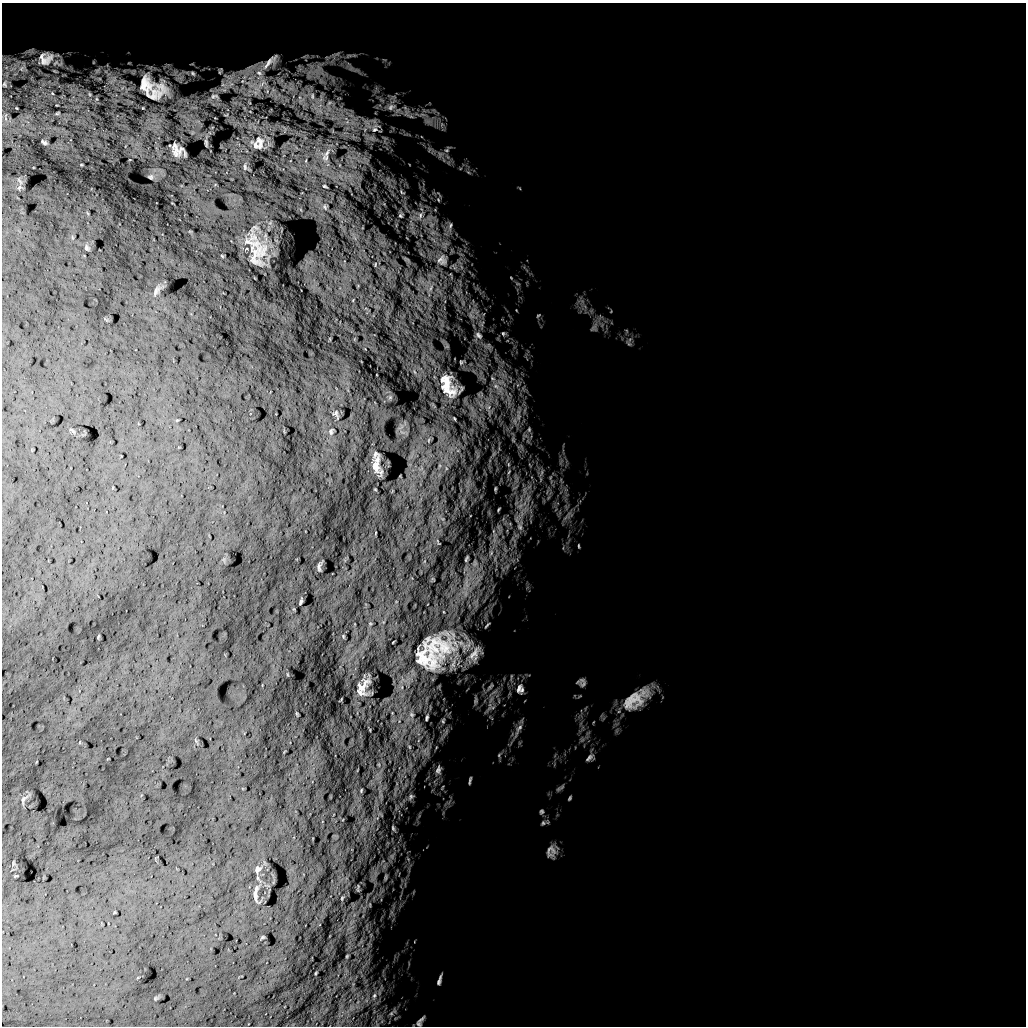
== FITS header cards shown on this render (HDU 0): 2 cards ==
NAXIS1  =                 1024 /
NAXIS2  =                 1024 /

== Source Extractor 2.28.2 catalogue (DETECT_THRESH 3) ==
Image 1024 x 1024 px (HDU 0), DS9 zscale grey, 1 PNG px = 1 image px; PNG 1028 x 1028 px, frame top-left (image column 1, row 1024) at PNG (2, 3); no overlay
Background 5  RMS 740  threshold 2220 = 3 sigma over >= 5 px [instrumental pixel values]
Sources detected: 130; all 130 listed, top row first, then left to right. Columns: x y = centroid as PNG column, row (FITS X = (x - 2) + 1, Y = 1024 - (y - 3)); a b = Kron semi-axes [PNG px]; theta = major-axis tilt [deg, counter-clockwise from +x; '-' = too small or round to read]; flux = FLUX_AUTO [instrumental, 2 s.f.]
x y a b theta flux
336 55 18 7 34 3.5e+05
349 56 13 5 12 2.4e+05
46 58 12 10 22 5.7e+05
270 61 24 6 45 3.4e+05
351 68 17 9 -29 4.3e+05
193 73 3 2 - 5.0e+04
4 84 5 4 - 5.8e+04
145 85 17 11 -75 5.0e+05
161 87 13 9 -67 4.3e+05
153 95 10 9 - 2.4e+05
214 96 7 4 15 6.9e+04
312 96 10 6 -90 2.0e+05
329 103 9 7 42 2.4e+05
391 107 22 14 3 1.0e+06
57 113 5 3 - 3.8e+04
408 114 25 11 -43 8.3e+05
428 121 17 8 -21 5.8e+05
347 122 11 6 72 3.4e+05
375 128 21 15 58 8.3e+05
44 142 5 3 - 9.0e+04
206 143 10 3 -81 5.3e+04
258 143 13 10 60 3.7e+05
447 149 14 8 50 3.2e+05
177 150 11 9 -70 4.3e+05
327 153 16 6 57 2.6e+05
440 154 15 12 -66 5.1e+05
245 167 10 5 -83 1.2e+05
468 172 7 4 -44 9.9e+04
151 177 4 3 - 7.4e+04
325 186 3 2 - 5.2e+04
19 188 6 4 45 9.4e+04
402 192 9 4 -41 8.6e+04
438 200 7 5 -69 9.7e+04
325 207 6 3 -70 6.4e+04
401 215 4 3 - 6.5e+04
420 215 12 7 70 2.9e+05
450 226 12 6 76 2.1e+05
87 247 7 6 - 9.6e+04
257 254 28 15 86 1.4e+06
442 260 17 15 -75 6.4e+05
511 278 6 4 -46 7.0e+04
431 288 9 4 76 1.3e+05
156 290 18 7 63 2.7e+05
516 310 4 3 - 4.0e+04
472 313 23 14 79 8.7e+05
484 314 6 4 69 9.1e+04
538 315 7 5 47 8.4e+04
481 324 13 8 71 3.4e+05
594 328 13 10 40 2.8e+05
503 333 9 6 -6 1.7e+05
478 335 14 10 -41 4.1e+05
629 344 10 5 -46 1.5e+05
488 346 15 10 -16 4.4e+05
461 362 6 4 35 8.3e+04
518 385 7 5 89 1.3e+05
448 386 29 16 -66 1.4e+06
498 388 29 13 -51 1.5e+06
488 407 13 11 -63 6.1e+05
336 414 12 6 -60 1.5e+05
519 416 14 8 88 5.3e+05
454 418 3 2 - 4.8e+04
529 429 9 6 89 1.7e+05
331 431 9 6 72 1.3e+05
513 440 8 5 -66 1.1e+05
508 464 6 4 90 8.5e+04
376 465 17 8 -83 5.4e+05
509 472 7 4 66 7.8e+04
541 473 15 4 74 2.1e+05
550 478 8 4 71 9.6e+04
495 489 4 2 - 5.5e+04
528 498 12 6 65 3.7e+05
520 506 12 9 50 5.1e+05
498 509 4 2 - 5.1e+04
566 517 16 6 40 2.8e+05
520 526 20 11 84 7.7e+05
495 535 9 7 -59 2.8e+05
579 546 7 3 -85 6.4e+04
491 553 10 7 79 2.8e+05
466 559 6 3 66 9.9e+04
475 563 12 7 90 3.0e+05
319 567 9 4 -89 1.1e+05
466 583 19 7 -87 5.6e+05
301 602 6 3 71 8.3e+04
487 625 6 2 48 7.1e+04
343 636 5 4 - 5.1e+04
439 646 45 31 5 3.8e+06
475 654 29 16 60 1.1e+06
426 659 34 21 -23 1.7e+06
453 664 22 6 69 3.6e+05
511 677 14 4 79 1.7e+05
581 682 8 7 - 2.3e+05
362 686 15 10 61 6.0e+05
490 687 17 7 50 3.8e+05
519 688 20 10 80 6.1e+05
522 690 10 5 86 2.0e+05
494 692 22 6 37 5.3e+05
636 699 44 20 37 2.2e+06
476 700 13 5 84 1.6e+05
490 707 22 14 39 8.7e+05
297 714 5 3 - 4.4e+04
427 718 5 2 - 6.9e+04
443 721 6 4 74 5.2e+04
518 730 28 7 63 5.2e+05
499 755 7 5 76 1.0e+05
589 757 13 6 39 2.2e+05
438 770 11 7 81 2.0e+05
470 780 9 3 79 1.0e+05
442 787 7 3 67 6.5e+04
559 789 10 4 39 1.2e+05
361 790 5 3 - 5.6e+04
411 797 11 8 58 2.5e+05
570 798 6 3 55 7.3e+04
23 799 9 5 50 1.1e+05
541 812 7 6 - 1.1e+05
543 823 8 6 26 1.3e+05
393 828 10 5 -63 1.2e+05
551 852 16 12 -89 4.9e+05
408 859 5 5 - 8.2e+04
258 869 11 8 61 2.0e+05
386 877 8 3 85 6.7e+04
255 894 24 5 87 2.7e+05
342 898 4 2 - 4.3e+04
263 937 5 3 - 5.1e+04
347 956 4 3 - 4.2e+04
316 973 3 2 - 3.5e+04
439 980 16 5 73 2.3e+05
374 995 6 4 68 7.5e+04
391 1013 6 4 1 7.1e+04
421 1020 14 5 40 1.9e+05
419 1024 8 5 -17 1.2e+05